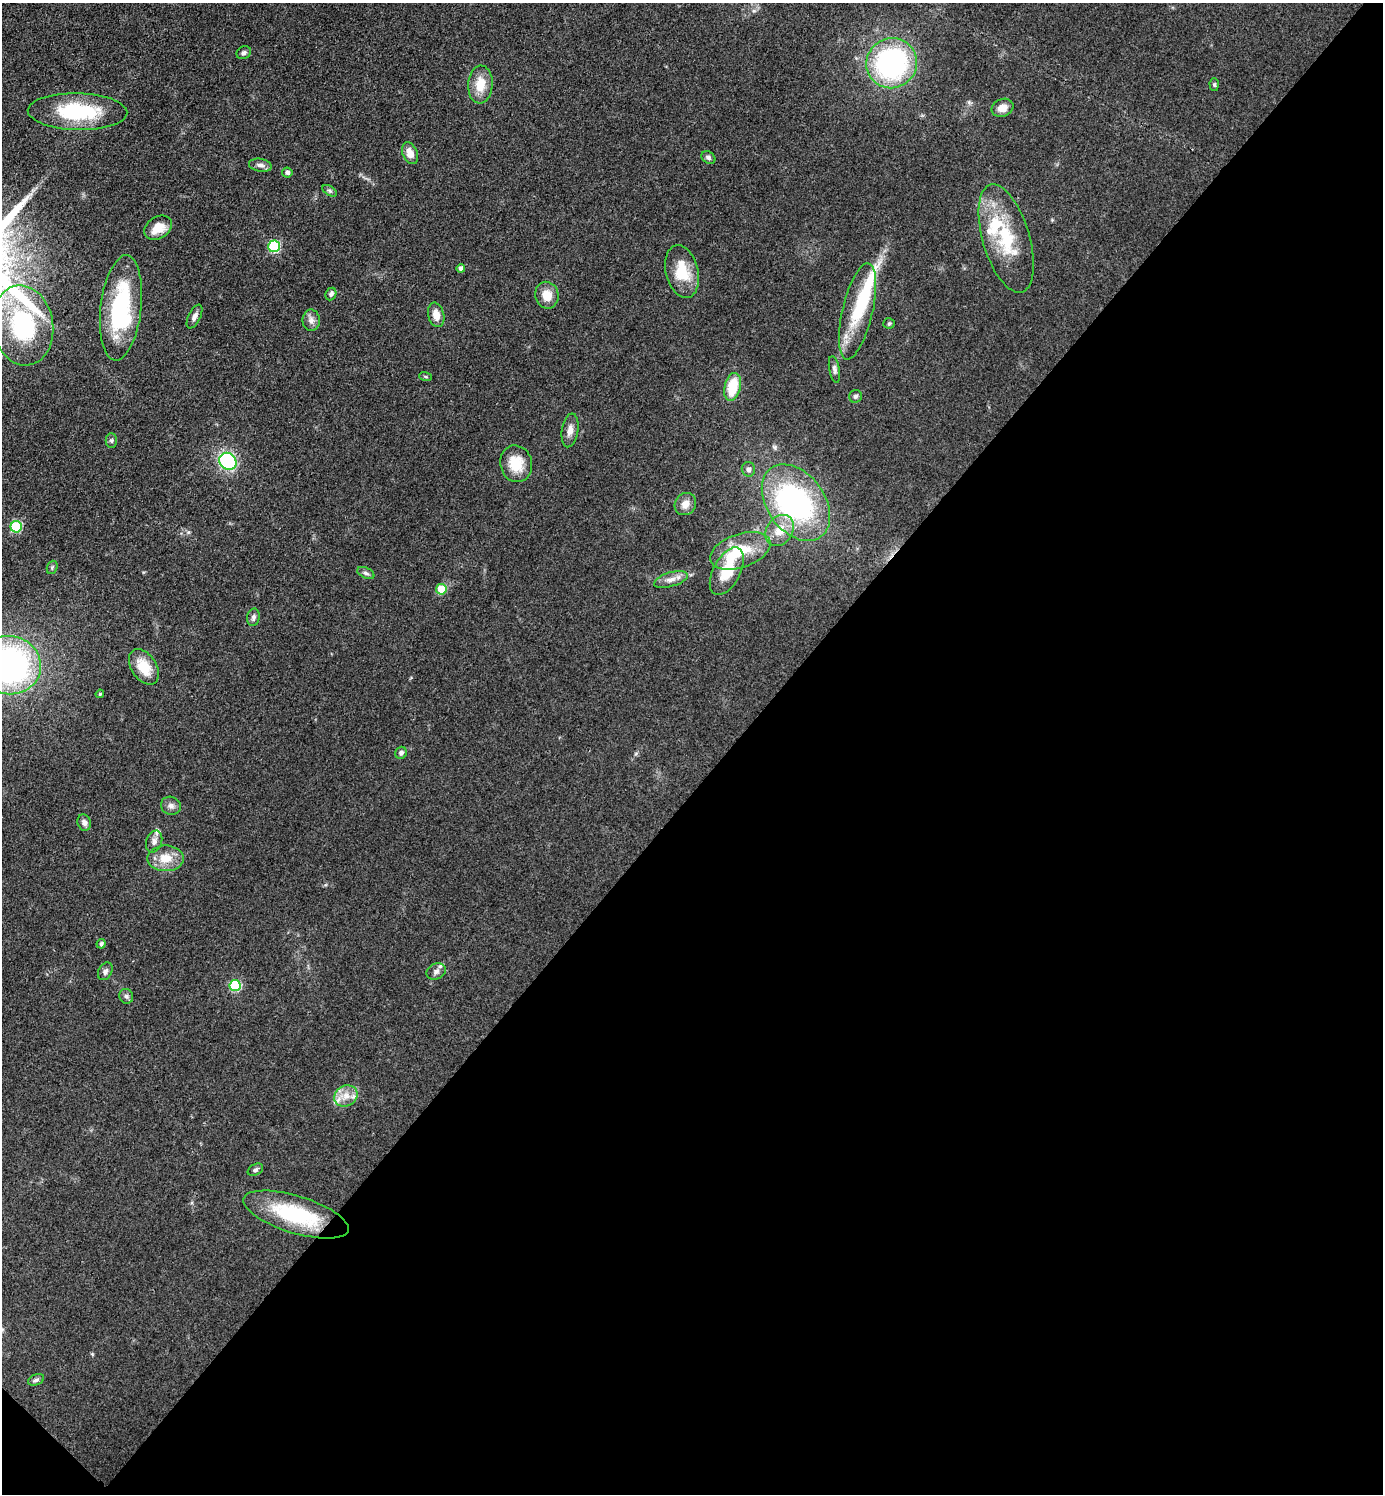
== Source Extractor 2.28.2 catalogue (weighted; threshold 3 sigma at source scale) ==
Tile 15 of 4 x 4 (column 3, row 4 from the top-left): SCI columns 3059-4439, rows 3-1494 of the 5976 x 5974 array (HDU 1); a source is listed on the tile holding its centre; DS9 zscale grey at full resolution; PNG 1385 x 1496 px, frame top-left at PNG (2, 3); each listed source drawn as its Kron ellipse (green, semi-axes under 4 px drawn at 4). Shown black and unused: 48% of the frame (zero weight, under 3 of 4 exposures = <1% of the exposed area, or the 3 px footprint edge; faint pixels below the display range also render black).
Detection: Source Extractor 2.28.2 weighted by HDU 2 'WHT'; one run over the whole footprint, this tile lists its part. Background 0.0799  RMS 0.0063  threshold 0.0285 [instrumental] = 3 sigma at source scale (4.5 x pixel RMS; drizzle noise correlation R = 1.50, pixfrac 1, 0.05/0.05 arcsec/px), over >= 5 px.
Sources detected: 71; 3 inside a brighter object's white glare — neither listed nor drawn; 6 inside a brighter listed object's ellipse — not listed separately; the other 62 listed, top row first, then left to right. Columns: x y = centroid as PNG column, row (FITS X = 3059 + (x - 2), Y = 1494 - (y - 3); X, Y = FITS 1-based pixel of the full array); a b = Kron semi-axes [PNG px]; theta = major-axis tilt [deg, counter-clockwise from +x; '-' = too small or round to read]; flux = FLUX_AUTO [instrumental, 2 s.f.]
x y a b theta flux
244 53 7 6 - 1.6
892 63 25 25 - 120
480 84 19 12 86 12
1214 85 6 4 -88 1
1002 108 11 8 23 6.2
77 112 50 18 -1 49
410 153 11 7 -67 5.5
708 158 7 5 -34 1.7
260 165 12 6 -9 2.7
287 172 5 5 - 1.6
330 191 8 4 -31 1.4
158 228 15 10 32 11
1006 238 56 23 -74 40
274 246 6 6 - 53
461 268 4 4 - 2.1
682 272 27 16 -77 19
331 294 6 5 - 2.2
547 295 13 11 -77 9.1
121 308 53 20 83 69
857 311 49 15 77 32
436 315 12 8 -76 6
194 316 13 6 64 2.7
311 320 10 8 90 3.4
889 323 5 5 - 0.95
23 325 40 30 -80 82
834 369 13 5 -79 2.1
425 377 6 3 -19 0.69
733 387 14 8 77 20
855 396 6 6 - 1.5
570 430 17 8 81 4.8
111 441 7 5 -90 1.3
228 461 9 8 - 70
516 464 18 16 -75 15
748 469 7 6 - 2.3
796 503 42 29 -54 120
685 504 11 10 - 5
16 527 5 5 - 39
780 530 16 13 55 10
740 551 31 17 19 24
52 567 7 5 69 1
727 571 26 13 62 21
366 573 9 5 -26 1.8
671 579 17 7 16 4.9
441 589 5 5 - 17
253 617 9 6 78 1.9
9 665 32 29 -12 200
144 667 19 12 -57 15
100 694 4 3 - 0.76
401 753 6 5 - 2.1
171 806 10 9 - 2.9
84 823 8 6 -72 2.4
154 841 11 8 72 2.9
166 858 18 13 1 12
101 944 5 4 - 1.5
105 971 9 6 61 2.1
436 971 10 7 26 2.8
235 986 5 5 - 43
126 996 7 6 - 1.8
346 1096 12 10 30 6.7
255 1170 8 5 29 1.5
296 1215 55 18 -17 53
36 1380 8 5 23 1.6
Isophote crosses this tile's border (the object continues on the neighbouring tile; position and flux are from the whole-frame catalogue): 2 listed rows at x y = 23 325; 9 665